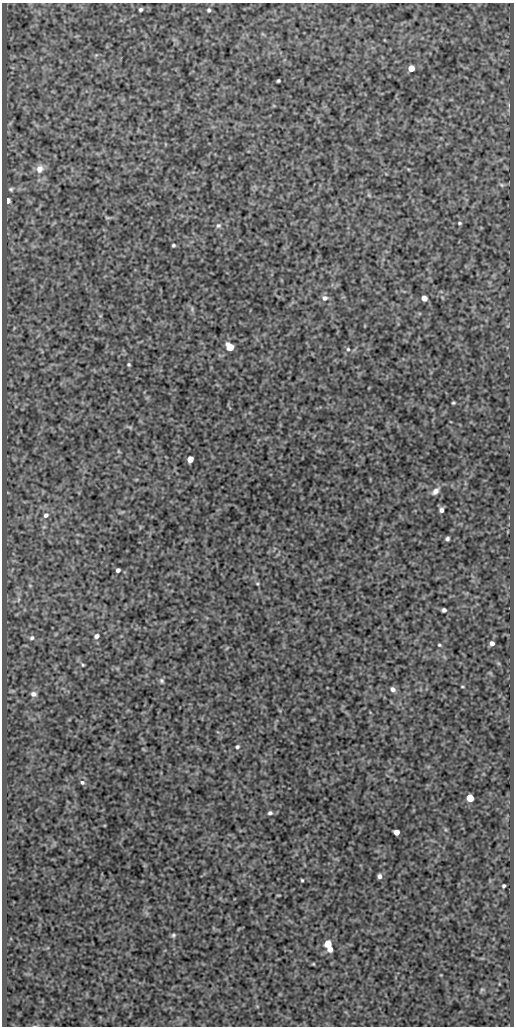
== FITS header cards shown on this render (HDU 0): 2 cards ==
NAXIS1  =                  512
NAXIS2  =                 1024

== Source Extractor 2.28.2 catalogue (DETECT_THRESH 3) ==
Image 512 x 1024 px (HDU 0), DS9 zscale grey, 1 PNG px = 1 image px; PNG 516 x 1028 px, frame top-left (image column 1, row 1024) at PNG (2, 3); no overlay
Background 419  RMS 0.88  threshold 2.65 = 3 sigma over >= 5 px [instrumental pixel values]
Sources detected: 51; all 51 listed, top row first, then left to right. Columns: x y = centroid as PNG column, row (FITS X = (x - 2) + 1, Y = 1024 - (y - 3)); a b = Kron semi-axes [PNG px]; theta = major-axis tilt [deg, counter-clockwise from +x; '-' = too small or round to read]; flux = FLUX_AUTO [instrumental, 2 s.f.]
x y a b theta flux
141 9 4 3 - 110
209 10 5 5 - 97
411 68 5 5 - 620
278 81 3 3 - 79
40 169 11 9 62 440
502 185 7 4 -32 95
11 189 5 5 - 98
369 195 7 3 -53 74
8 201 5 4 - 290
107 218 8 4 -9 89
459 223 4 3 - 73
218 225 6 6 - 140
173 245 4 3 - 88
325 298 7 7 - 230
424 298 5 5 - 400
192 309 5 5 - 100
230 347 7 5 -46 1000
348 349 5 4 - 87
129 364 4 4 - 77
453 403 3 3 - 67
190 459 5 5 - 590
435 491 12 7 43 300
441 510 5 5 - 180
46 515 8 6 44 200
447 539 4 4 - 120
118 570 4 4 - 180
257 584 5 4 - 68
18 600 6 4 71 75
444 610 4 4 - 160
96 636 7 5 36 190
32 638 7 6 - 130
492 643 4 4 - 230
439 645 4 3 - 67
83 665 4 4 - 66
162 681 7 6 - 120
462 687 4 2 - 49
393 689 7 6 - 210
33 694 6 5 - 210
237 747 5 4 - 110
82 782 6 5 - 130
470 798 5 5 - 1300
270 813 6 5 - 130
396 832 5 4 - 410
379 876 5 4 - 180
302 880 3 3 - 65
504 886 3 3 - 86
278 895 4 2 - 49
173 935 6 5 - 100
328 944 6 5 - 1100
330 949 5 5 - 350
313 964 3 2 - 47